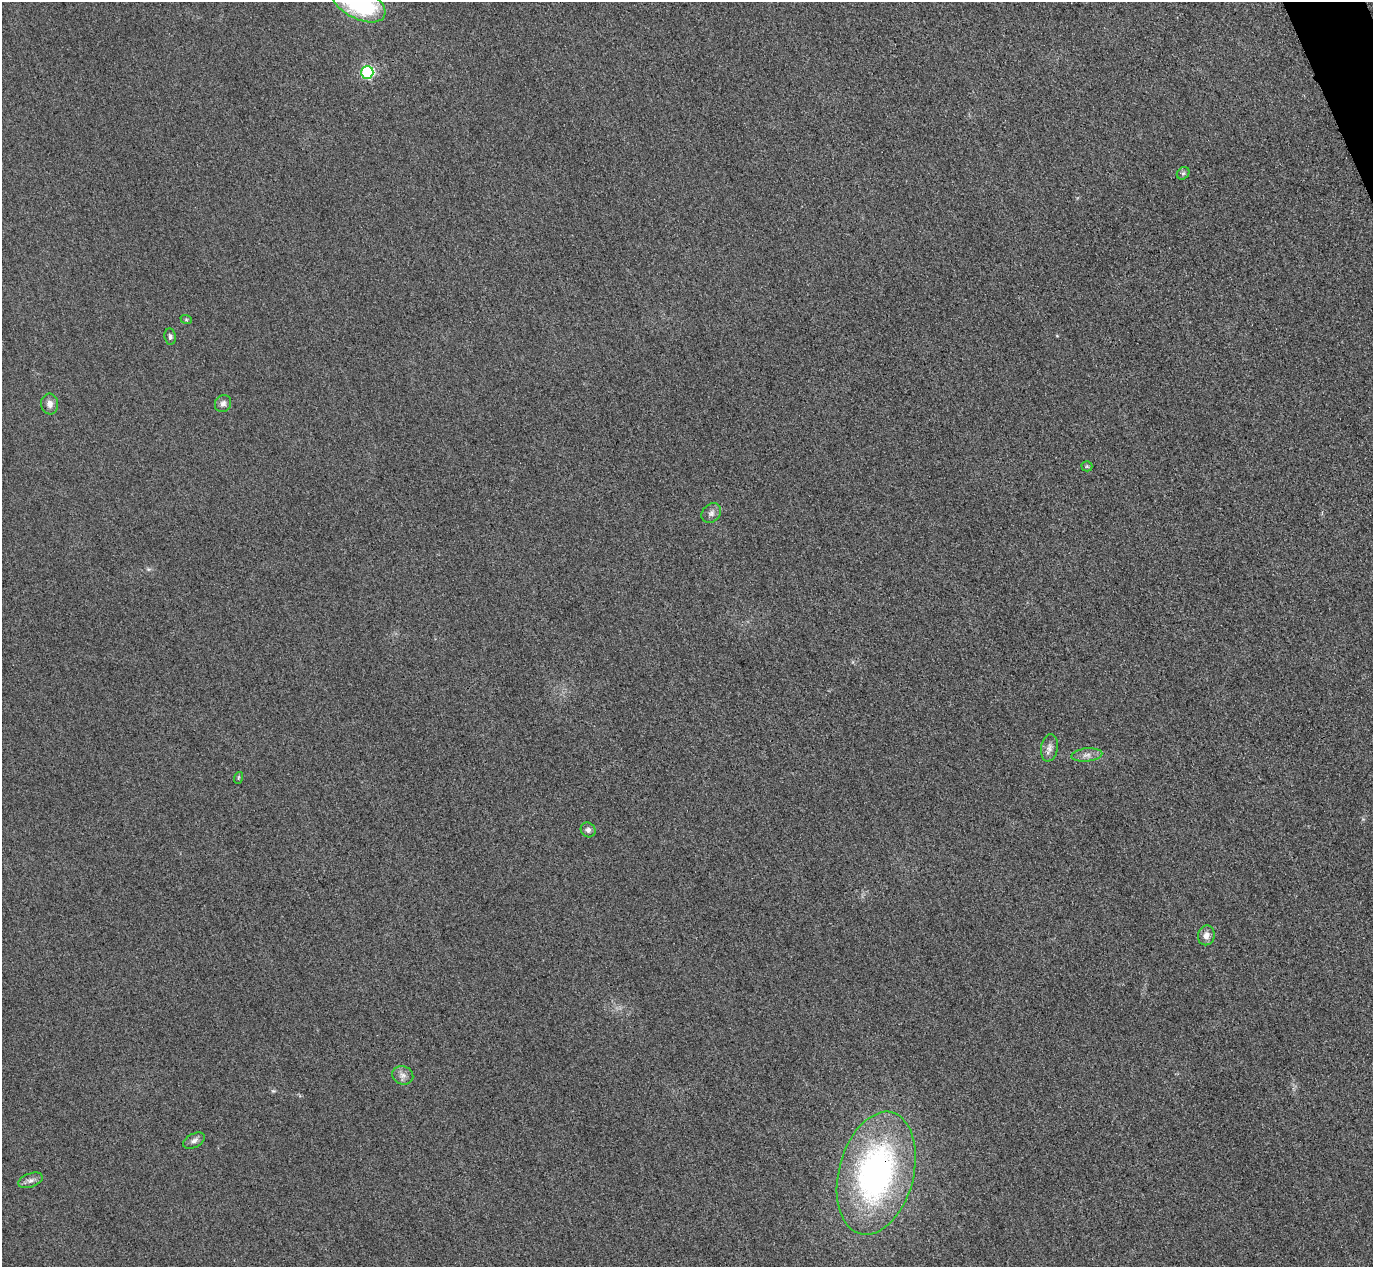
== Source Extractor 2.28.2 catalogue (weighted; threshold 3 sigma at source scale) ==
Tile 10 of 4 x 4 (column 2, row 3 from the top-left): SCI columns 1402-2772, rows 1568-2832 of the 5546 x 5533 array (HDU 1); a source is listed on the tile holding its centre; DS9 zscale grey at full resolution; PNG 1375 x 1269 px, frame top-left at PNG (2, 2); each listed source drawn as its Kron ellipse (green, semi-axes under 4 px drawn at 4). Shown black and unused: <1% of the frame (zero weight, under 3 of 4 exposures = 3% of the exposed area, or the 3 px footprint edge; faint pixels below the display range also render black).
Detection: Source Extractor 2.28.2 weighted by HDU 2 'WHT'; one run over the whole footprint, this tile lists its part. Background 0.148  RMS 0.019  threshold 0.0859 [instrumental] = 3 sigma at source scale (4.5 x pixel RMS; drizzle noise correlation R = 1.50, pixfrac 1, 0.05/0.05 arcsec/px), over >= 5 px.
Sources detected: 18; all 18 listed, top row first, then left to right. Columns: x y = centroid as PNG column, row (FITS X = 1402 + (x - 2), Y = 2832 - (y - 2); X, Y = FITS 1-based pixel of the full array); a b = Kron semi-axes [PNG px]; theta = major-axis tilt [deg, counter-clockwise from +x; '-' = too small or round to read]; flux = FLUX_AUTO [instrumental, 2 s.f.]
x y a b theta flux
359 3 29 15 -28 220
367 72 6 6 - 240
1183 173 7 5 42 4
186 319 6 4 -19 2.4
170 336 8 5 -83 4.7
50 404 10 8 -84 11
223 404 9 8 - 8.4
1087 466 5 5 - 2.5
711 513 11 8 47 8.3
1049 748 14 8 80 11
1087 755 15 6 5 11
238 778 6 3 72 2
588 830 8 7 - 5.8
1206 935 10 8 79 12
403 1075 11 9 -23 10
194 1141 12 6 28 8.2
876 1173 63 37 75 540
30 1180 13 7 20 8.5
Overlapping masked pixels (flux is a lower limit): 1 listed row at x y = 876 1173
Isophote crosses this tile's border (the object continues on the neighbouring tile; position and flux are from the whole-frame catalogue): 1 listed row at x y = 359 3